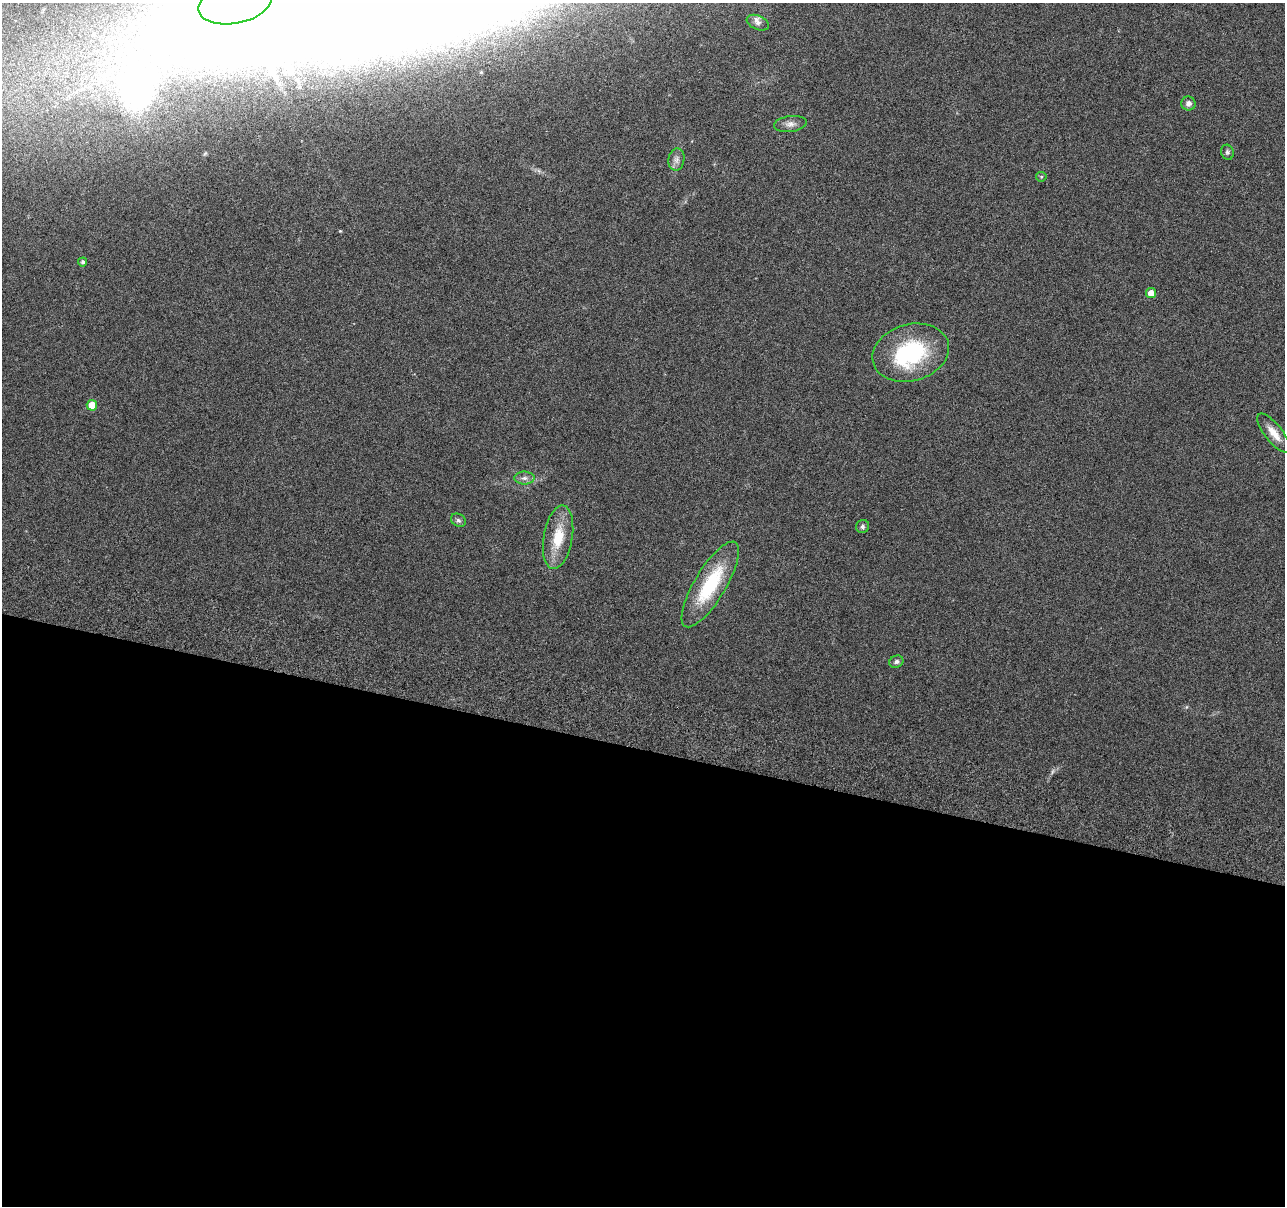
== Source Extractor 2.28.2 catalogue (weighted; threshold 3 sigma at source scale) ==
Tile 14 of 4 x 4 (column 2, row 4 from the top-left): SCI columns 1300-2582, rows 279-1482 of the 5170 x 5431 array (HDU 1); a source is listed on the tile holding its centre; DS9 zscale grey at full resolution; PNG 1287 x 1208 px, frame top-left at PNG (2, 3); each listed source drawn as its Kron ellipse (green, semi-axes under 4 px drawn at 4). Shown black and unused: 38% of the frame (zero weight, under 3 of 6 exposures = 3% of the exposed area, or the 3 px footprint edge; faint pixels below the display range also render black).
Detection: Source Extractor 2.28.2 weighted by HDU 2 'WHT'; one run over the whole footprint, this tile lists its part. Background 0.0304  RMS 0.004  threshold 0.0163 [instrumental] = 3 sigma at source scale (4.09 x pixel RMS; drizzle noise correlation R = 1.36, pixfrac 0.8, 0.0396/0.0396 arcsec/px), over >= 5 px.
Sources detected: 20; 1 too faint to see at this stretch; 1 inside a brighter object's white glare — neither listed nor drawn; the other 18 listed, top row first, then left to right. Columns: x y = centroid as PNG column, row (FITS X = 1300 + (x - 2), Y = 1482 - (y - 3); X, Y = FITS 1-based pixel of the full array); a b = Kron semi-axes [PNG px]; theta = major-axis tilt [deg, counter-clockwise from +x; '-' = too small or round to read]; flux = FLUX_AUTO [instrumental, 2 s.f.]
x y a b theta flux
235 3 37 20 12 7000
758 23 12 7 -23 1.6
1188 103 7 7 - 1.5
790 124 16 8 7 2.3
1227 152 8 6 -66 0.83
676 160 11 8 79 1.8
1041 177 5 5 - 0.5
83 262 4 4 - 0.88
1151 293 5 5 - 3.5
911 353 39 28 15 35
92 405 5 5 - 6
1274 433 24 8 -51 4.8
524 478 10 6 0 1.5
458 520 8 6 -30 0.88
863 527 7 6 - 0.86
558 537 32 14 80 11
710 584 49 16 59 24
896 662 7 6 - 0.98
Isophote crosses this tile's border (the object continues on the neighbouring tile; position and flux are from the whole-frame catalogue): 1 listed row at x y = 235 3